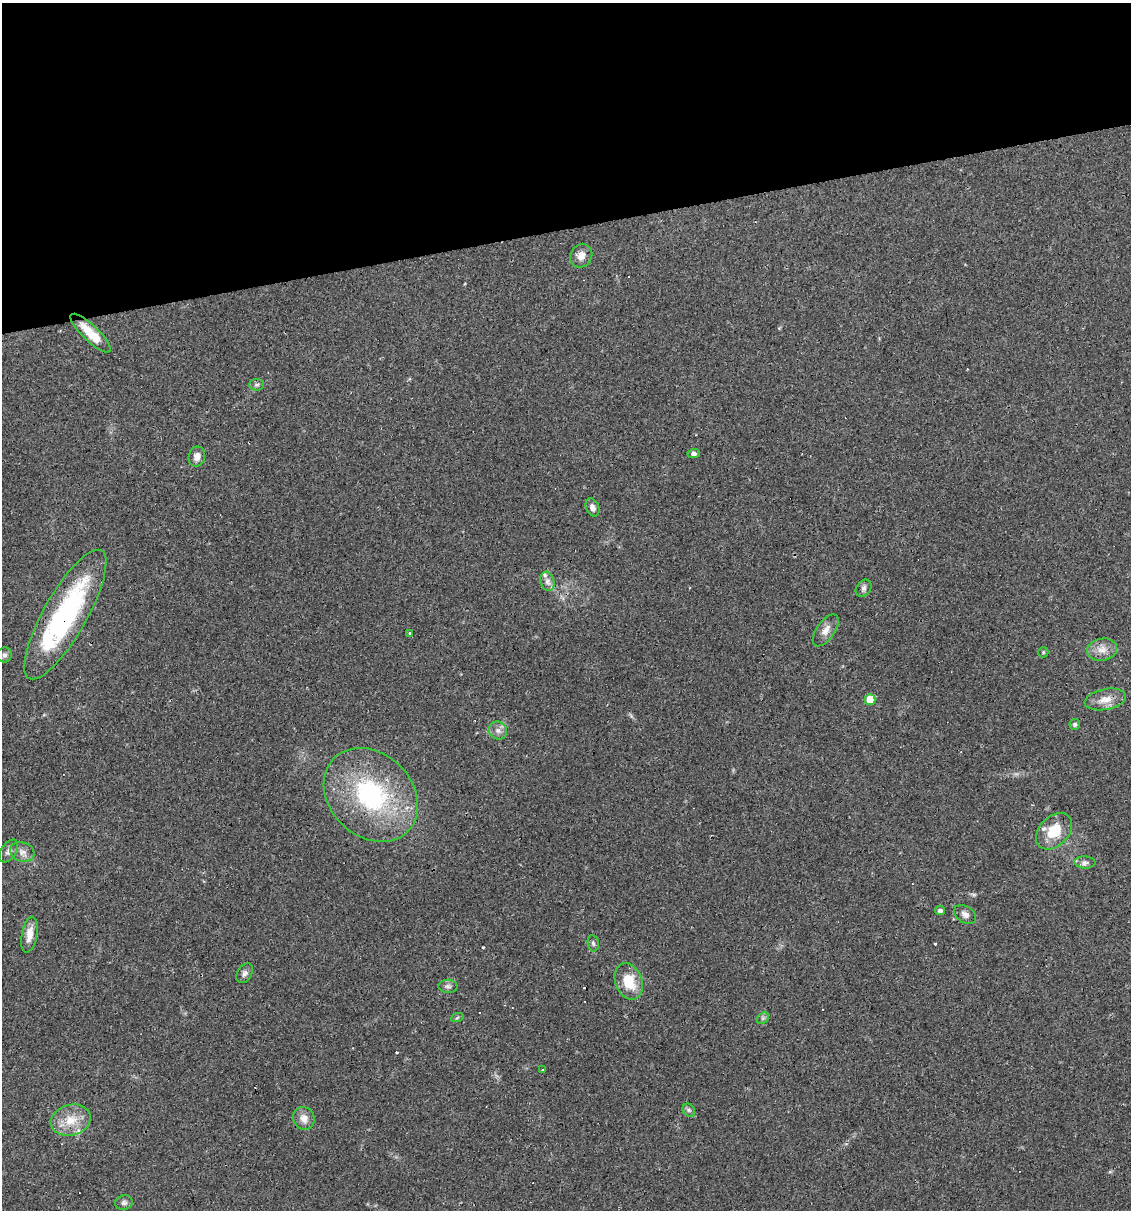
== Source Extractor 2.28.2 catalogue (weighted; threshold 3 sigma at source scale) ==
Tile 3 of 4 x 4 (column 3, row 1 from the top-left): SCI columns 2325-3453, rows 3625-4832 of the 4603 x 4832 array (HDU 1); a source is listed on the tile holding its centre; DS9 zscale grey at full resolution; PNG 1133 x 1212 px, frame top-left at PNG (2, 3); each listed source drawn as its Kron ellipse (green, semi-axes under 4 px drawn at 4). Shown black and unused: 19% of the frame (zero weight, under 2 of 3 exposures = <1% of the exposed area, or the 3 px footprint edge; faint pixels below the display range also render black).
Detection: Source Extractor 2.28.2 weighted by HDU 2 'WHT'; one run over the whole footprint, this tile lists its part. Background 0.0829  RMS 0.0064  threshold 0.0286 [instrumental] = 3 sigma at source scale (4.5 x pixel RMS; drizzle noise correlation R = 1.50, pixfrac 1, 0.0396/0.0396 arcsec/px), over >= 5 px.
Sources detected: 53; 1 inside a brighter object's white glare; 13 cosmic-ray / hot-pixel residue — neither listed nor drawn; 2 inside a brighter listed object's ellipse — not listed separately; the other 37 listed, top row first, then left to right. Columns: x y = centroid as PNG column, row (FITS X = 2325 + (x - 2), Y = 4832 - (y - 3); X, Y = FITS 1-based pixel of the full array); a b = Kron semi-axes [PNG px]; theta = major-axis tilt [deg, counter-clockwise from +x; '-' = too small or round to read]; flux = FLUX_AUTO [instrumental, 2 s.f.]
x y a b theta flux
581 256 12 10 59 5.4
91 333 27 8 -44 15
257 385 7 5 3 1.6
694 454 6 4 1 2
197 457 10 8 78 4.2
592 507 9 6 -66 3.1
547 581 10 7 -71 2.8
864 588 9 7 52 2
65 615 73 21 60 100
826 630 18 9 55 5.2
410 634 3 3 - 1.3
1102 650 15 11 11 6.3
1043 652 5 5 - 0.76
4 655 7 7 - 2.1
1105 699 21 10 11 7.8
870 700 5 5 - 14
1075 724 5 5 - 1.4
498 731 9 8 - 3
371 795 52 41 -44 90
1054 831 21 14 45 17
9 851 13 7 55 3
22 852 12 9 -16 4.1
1085 862 10 6 -3 2.2
940 911 5 4 - 2
965 914 12 8 -33 3.2
29 935 18 8 79 6.8
593 943 8 5 -79 1.5
245 973 10 7 58 2.2
629 981 19 13 -69 17
448 986 9 6 -1 1.9
457 1018 6 4 20 0.92
763 1018 7 5 46 1.4
542 1070 3 3 - 2.1
689 1110 7 5 -47 1.4
304 1118 11 10 - 5.3
71 1120 20 15 15 13
124 1203 9 7 15 1.9
Overlapping masked pixels (flux is a lower limit): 1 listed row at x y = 65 615